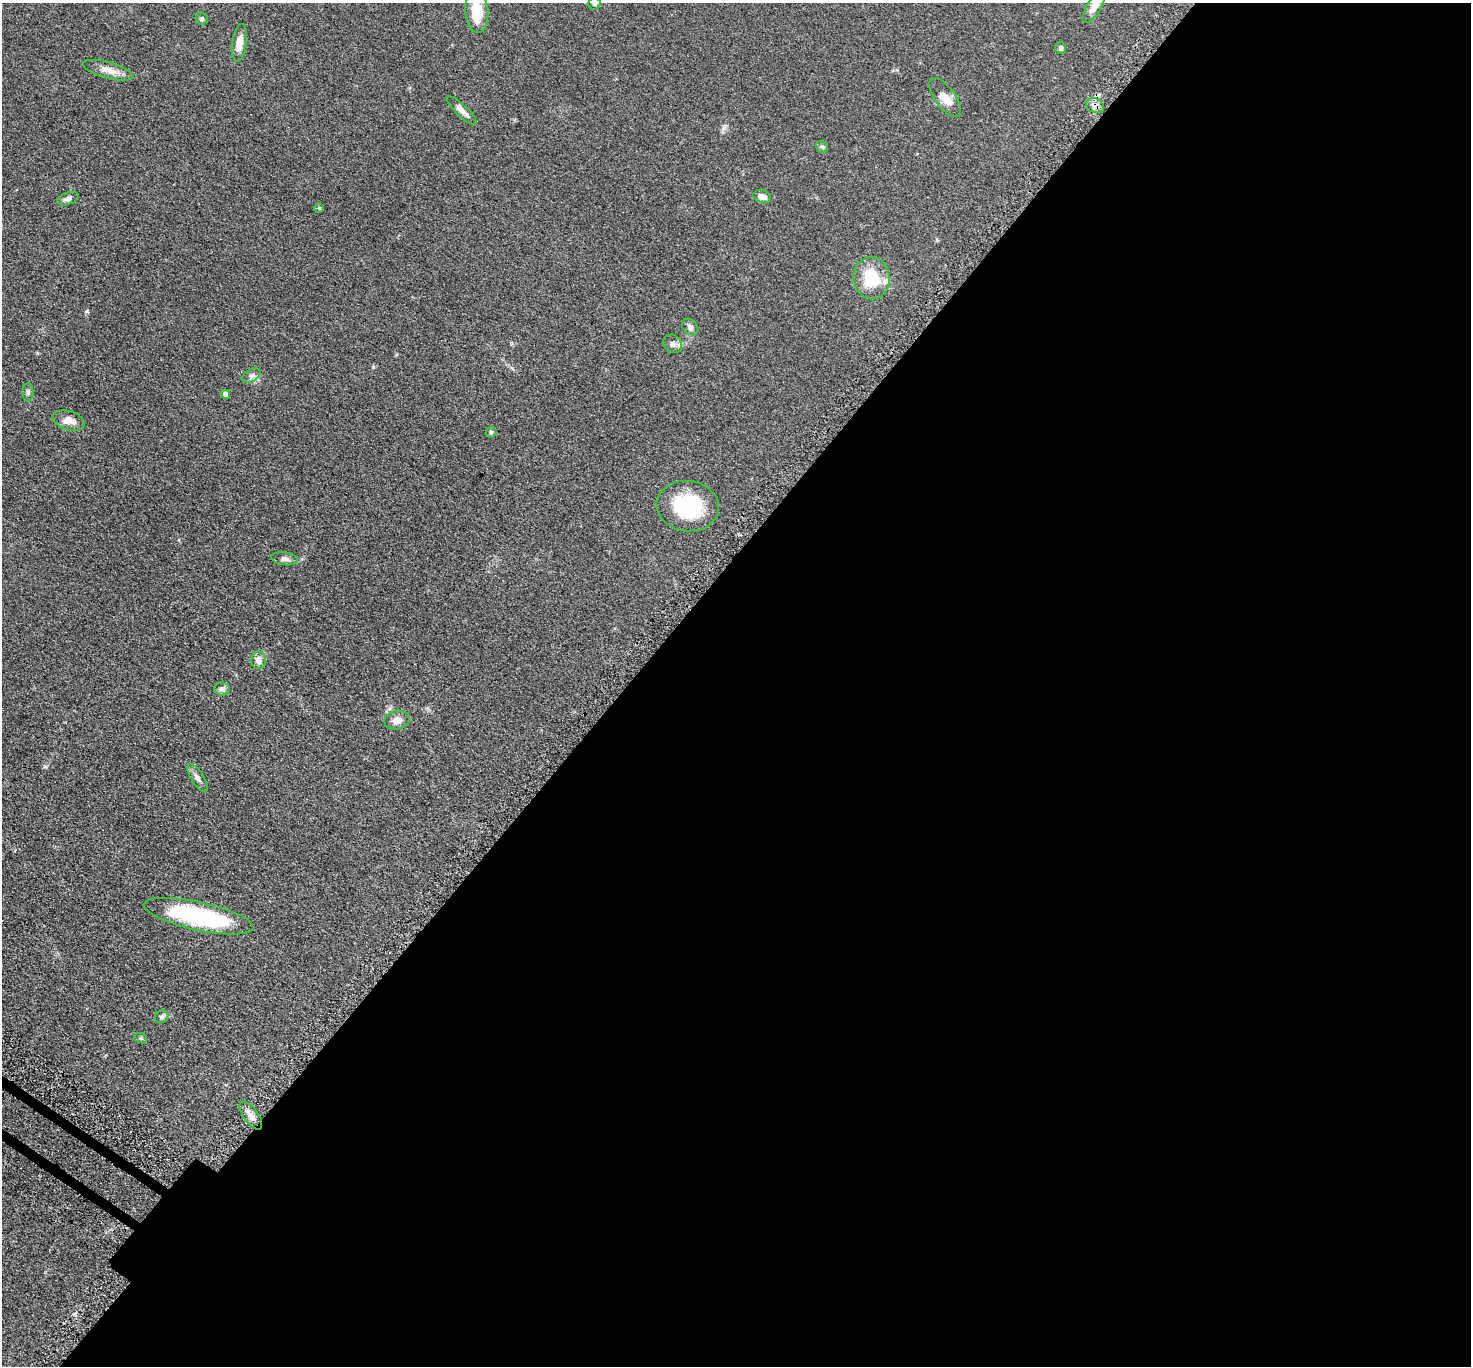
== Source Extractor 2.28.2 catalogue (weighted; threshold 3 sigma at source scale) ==
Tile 12 of 4 x 4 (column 4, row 3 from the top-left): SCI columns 4474-5942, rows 1718-3081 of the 6011 x 6022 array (HDU 1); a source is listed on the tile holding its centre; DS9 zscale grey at full resolution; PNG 1473 x 1368 px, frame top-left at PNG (2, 3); each listed source drawn as its Kron ellipse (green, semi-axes under 4 px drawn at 4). Shown black and unused: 58% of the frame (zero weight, under 3 of 5 exposures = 4% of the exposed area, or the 3 px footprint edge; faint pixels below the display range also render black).
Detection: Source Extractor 2.28.2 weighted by HDU 2 'WHT'; one run over the whole footprint, this tile lists its part. Background 0.0471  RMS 0.0071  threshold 0.0319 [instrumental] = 3 sigma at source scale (4.5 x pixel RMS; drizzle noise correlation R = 1.50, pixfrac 1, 0.05/0.05 arcsec/px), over >= 5 px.
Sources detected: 34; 1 cosmic-ray / hot-pixel residue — neither listed nor drawn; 1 inside a brighter listed object's ellipse — not listed separately; the other 32 listed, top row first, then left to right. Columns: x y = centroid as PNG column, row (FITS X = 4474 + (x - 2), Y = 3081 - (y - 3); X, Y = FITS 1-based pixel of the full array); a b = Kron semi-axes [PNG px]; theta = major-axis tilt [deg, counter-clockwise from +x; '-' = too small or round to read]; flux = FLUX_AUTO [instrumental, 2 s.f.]
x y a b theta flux
595 4 6 6 - 1.4
1094 6 19 7 60 7.5
477 11 21 11 -85 16
202 19 6 5 - 1.4
239 43 19 7 82 7.3
1061 48 6 5 - 1.8
108 70 26 8 -15 6.6
945 97 23 10 -54 8.1
1095 105 9 7 -24 3.4
461 110 20 6 -43 4.7
822 147 7 5 -47 1.2
762 197 9 6 -16 4.1
68 199 11 6 19 2.7
319 208 4 4 - 0.74
872 278 21 18 -82 24
690 327 9 7 -47 2.4
673 344 10 8 -39 3
251 375 10 6 31 2.2
28 392 9 5 -89 1.7
225 394 5 4 - 2.7
69 421 16 9 -16 5.8
491 432 5 5 - 1
688 506 31 25 -7 44
285 559 13 6 -8 3
258 660 9 7 -88 4.2
222 689 8 6 -2 1.8
397 720 13 9 12 5
197 778 16 6 -58 3.2
199 916 56 14 -12 93
162 1017 7 6 - 1.7
141 1038 6 5 - 0.96
251 1115 16 7 -54 4.9
Overlapping masked pixels (flux is a lower limit): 1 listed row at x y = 1095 105
Isophote crosses this tile's border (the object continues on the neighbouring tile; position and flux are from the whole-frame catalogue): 3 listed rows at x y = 595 4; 1094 6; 477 11
Unlisted compact peaks at least as high as the median listed source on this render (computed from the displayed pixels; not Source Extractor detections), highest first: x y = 87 311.